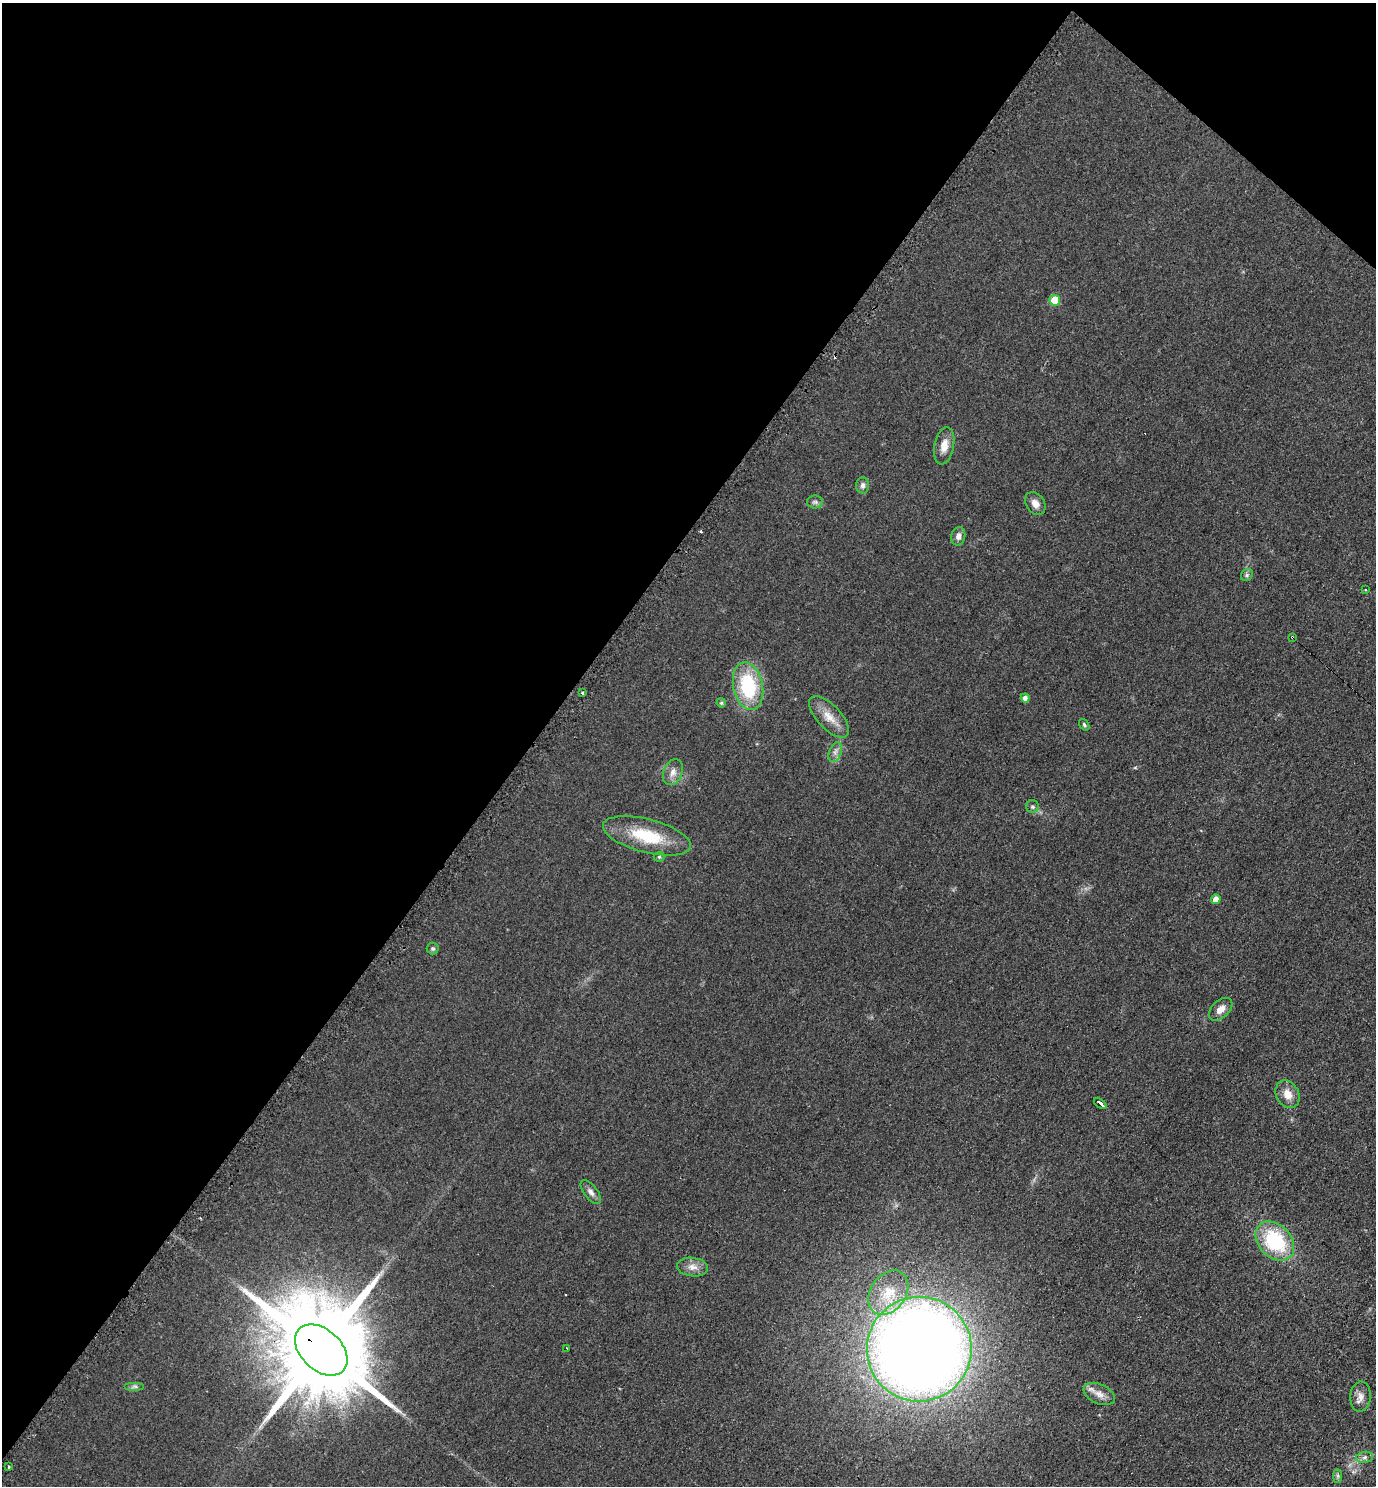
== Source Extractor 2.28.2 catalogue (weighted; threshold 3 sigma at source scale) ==
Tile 2 of 4 x 4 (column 2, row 1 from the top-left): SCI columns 1533-2906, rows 4464-5947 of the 5962 x 5951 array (HDU 1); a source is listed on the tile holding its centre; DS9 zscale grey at full resolution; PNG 1378 x 1488 px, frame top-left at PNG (2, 3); each listed source drawn as its Kron ellipse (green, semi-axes under 4 px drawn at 4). Shown black and unused: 41% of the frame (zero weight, under 2 of 3 exposures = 2% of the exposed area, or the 3 px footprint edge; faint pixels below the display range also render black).
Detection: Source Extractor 2.28.2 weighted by HDU 2 'WHT'; one run over the whole footprint, this tile lists its part. Background 0.0787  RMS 0.011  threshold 0.0515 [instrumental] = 3 sigma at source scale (4.5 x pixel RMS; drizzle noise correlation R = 1.50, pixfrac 1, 0.05/0.05 arcsec/px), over >= 5 px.
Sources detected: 40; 2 cosmic-ray / hot-pixel residue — neither listed nor drawn; the other 38 listed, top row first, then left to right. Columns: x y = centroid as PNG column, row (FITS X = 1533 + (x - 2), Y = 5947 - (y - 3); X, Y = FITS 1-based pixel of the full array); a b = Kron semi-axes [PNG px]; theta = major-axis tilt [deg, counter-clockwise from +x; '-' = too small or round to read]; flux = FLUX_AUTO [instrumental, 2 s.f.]
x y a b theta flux
1055 300 5 5 - 28
944 446 19 9 78 12
863 485 8 6 -86 3.8
815 502 8 6 0 3
1035 503 12 9 -53 8.2
958 536 9 7 78 5.1
1247 575 6 5 - 2.2
1366 590 3 3 - 1.8
1293 638 3 3 - 5.2
748 686 24 14 -78 78
582 693 3 3 - 3.5
1025 698 4 4 - 5.9
721 703 4 4 - 1.7
829 717 26 11 -47 17
1084 725 6 4 -54 1.8
835 752 10 6 69 4.7
673 772 13 9 68 8
1032 807 6 6 - 2.7
647 836 45 16 -14 54
659 857 5 5 - 1.5
1216 899 5 4 - 8.8
433 948 6 6 - 2.2
1221 1009 14 8 43 8.9
1288 1094 14 11 -61 13
1100 1103 7 3 -39 15
591 1192 14 6 -53 5.5
1275 1241 22 16 -46 83
692 1267 15 9 -6 8.9
888 1293 24 17 54 32
567 1348 3 2 - 1.4
919 1349 52 52 - 2000
321 1350 30 20 -43 31000
135 1386 10 4 0 2.9
1099 1394 17 9 -24 10
1360 1397 15 10 86 8.6
1365 1457 8 5 8 3.8
9 1467 3 3 - 2.4
1338 1476 7 4 -90 2.2
Overlapping masked pixels (flux is a lower limit): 2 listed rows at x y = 1293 638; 321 1350